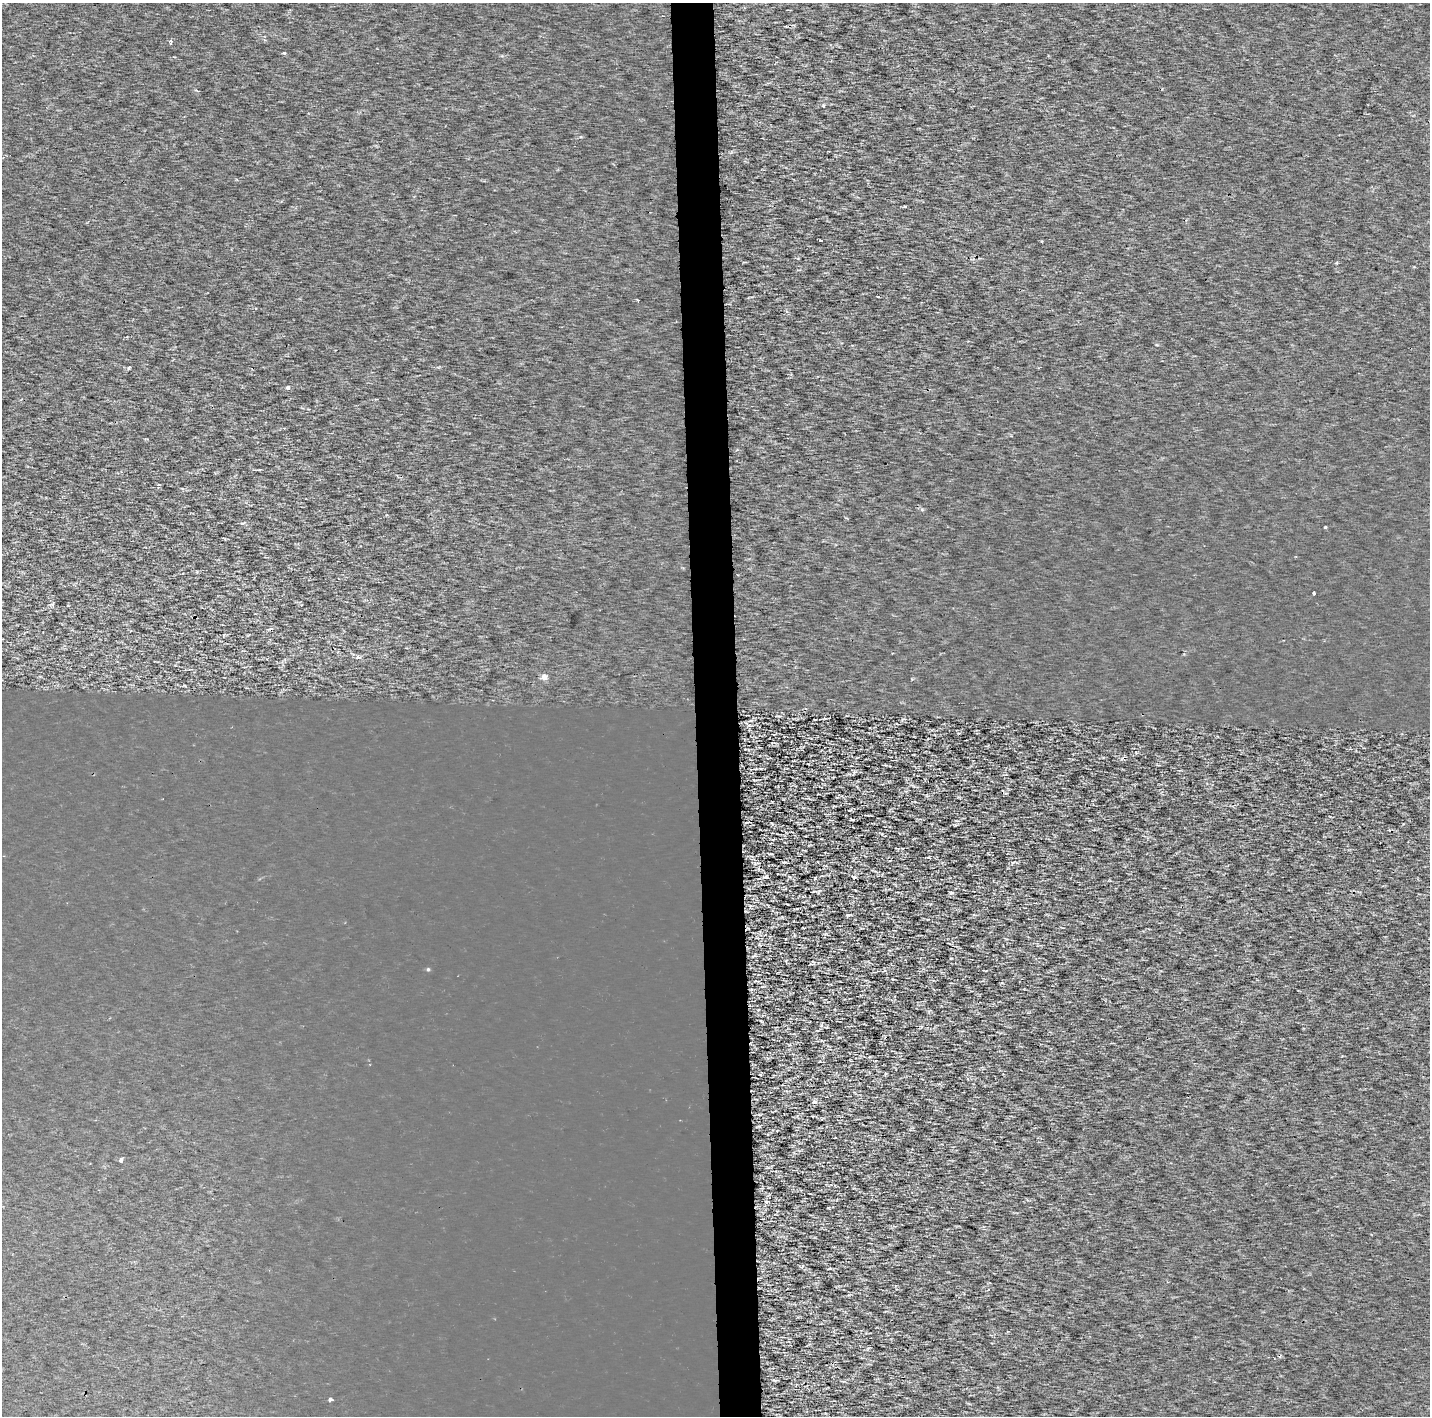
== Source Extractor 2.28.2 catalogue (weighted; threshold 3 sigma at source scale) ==
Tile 5 of 3 x 3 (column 2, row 2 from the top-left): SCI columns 4087-5514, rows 1415-2828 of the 7053 x 4355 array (HDU 1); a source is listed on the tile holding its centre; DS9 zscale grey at full resolution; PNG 1432 x 1418 px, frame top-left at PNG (2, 3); no overlay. Shown black and unused: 3% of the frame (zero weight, under 2 of 3 exposures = <1% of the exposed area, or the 3 px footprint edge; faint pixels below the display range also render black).
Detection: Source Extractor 2.28.2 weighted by HDU 2 'WHT'; one run over the whole footprint, this tile lists its part. Background 1.73e-04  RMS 0.0022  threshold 0.0101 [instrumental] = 3 sigma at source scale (4.5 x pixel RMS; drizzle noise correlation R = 1.50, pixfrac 1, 0.0396/0.0396 arcsec/px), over >= 5 px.
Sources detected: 31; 2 cosmic-ray / hot-pixel residue — not listed; the other 29 listed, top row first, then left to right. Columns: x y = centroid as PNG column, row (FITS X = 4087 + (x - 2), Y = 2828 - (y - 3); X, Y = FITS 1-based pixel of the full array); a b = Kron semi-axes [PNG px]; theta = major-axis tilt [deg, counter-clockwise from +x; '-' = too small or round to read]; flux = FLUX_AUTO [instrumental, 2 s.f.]
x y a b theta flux
264 39 5 3 - 0.26
170 41 4 3 - 0.91
284 53 4 3 - 0.24
824 106 3 3 - 0.66
905 207 3 2 - 0.3
820 240 4 3 - 0.91
1337 263 3 3 - 0.32
878 296 3 2 - 0.51
129 367 5 3 - 0.29
288 387 3 3 - 1
1326 527 3 3 - 1.4
1314 593 3 3 - 0.54
53 604 6 5 - 0.53
358 657 5 4 - 0.82
544 677 7 6 - 1.3
805 709 4 3 - 0.25
854 772 6 5 - 0.4
852 820 4 3 - 0.22
747 822 5 2 - 0.23
765 877 7 4 9 0.37
854 877 5 4 - 0.77
951 892 6 3 -1 0.3
848 915 6 4 0 0.3
813 962 8 3 -57 0.17
428 969 5 4 - 0.24
815 1102 8 5 -17 0.48
121 1160 5 3 - 0.65
988 1290 4 3 - 0.46
330 1400 4 3 - 1.6
Unlisted compact peaks at least as high as the median listed source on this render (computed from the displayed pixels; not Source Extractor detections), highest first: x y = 929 857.